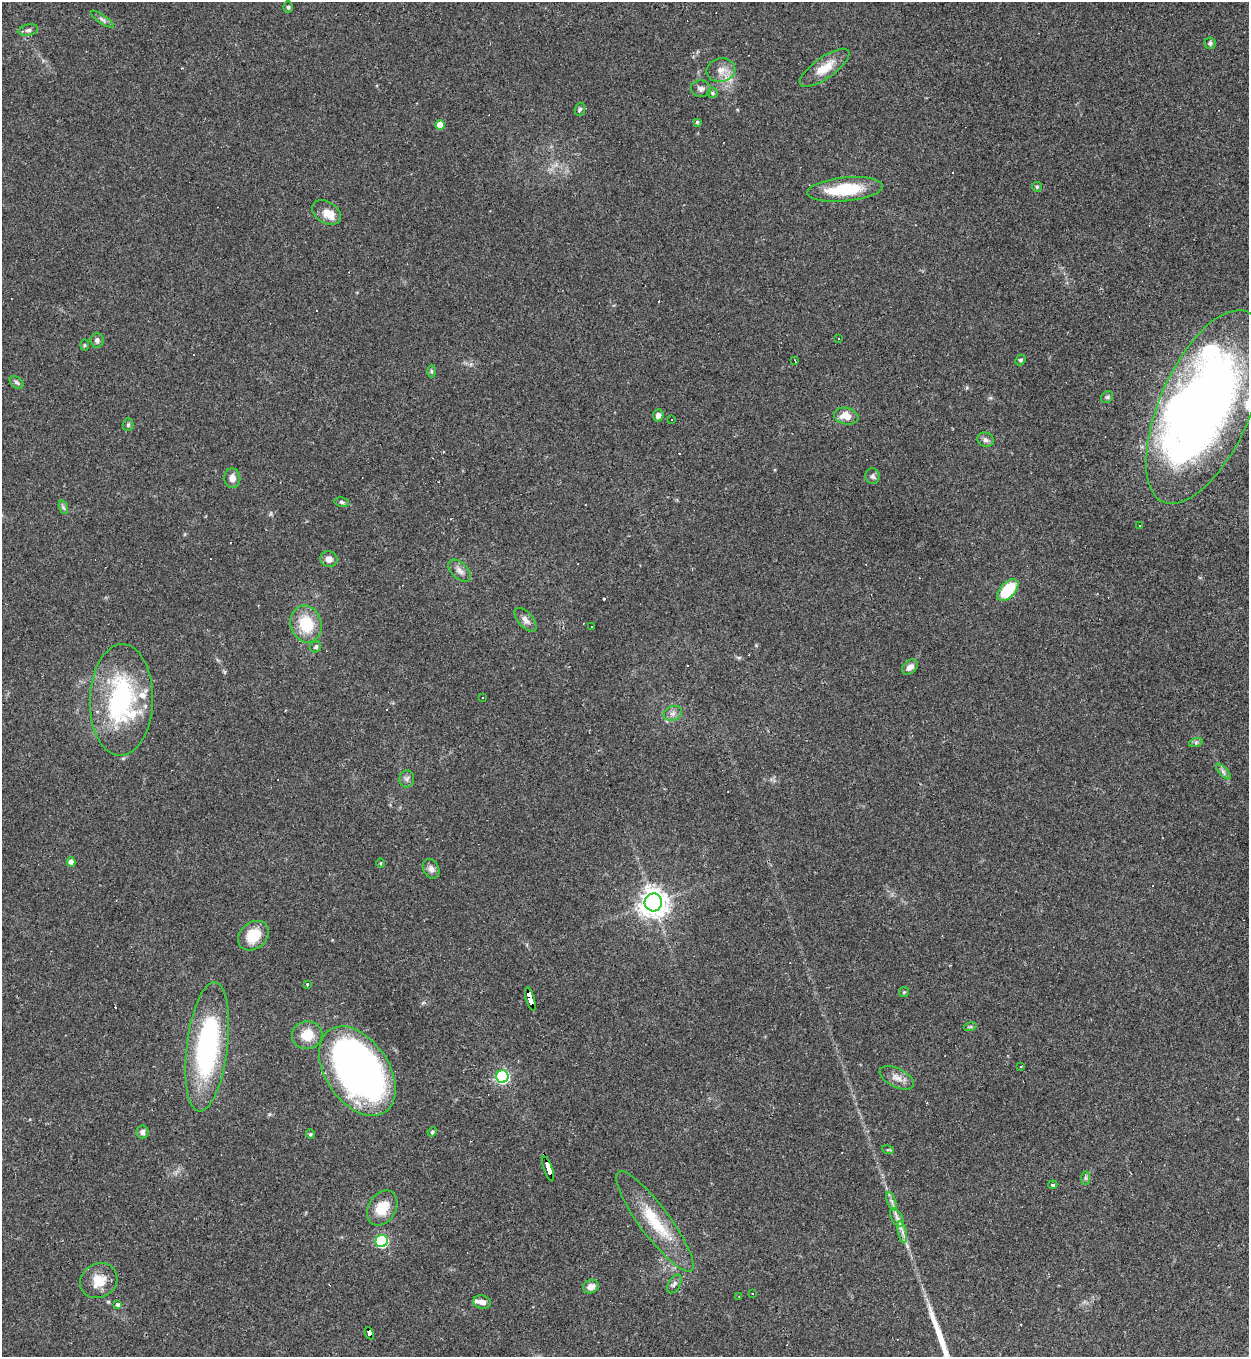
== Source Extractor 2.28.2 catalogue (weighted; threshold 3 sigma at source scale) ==
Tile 6 of 4 x 4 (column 2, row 2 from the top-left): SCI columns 1394-2640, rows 2711-4065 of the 5405 x 5420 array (HDU 1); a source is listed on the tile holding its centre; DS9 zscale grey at full resolution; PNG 1251 x 1359 px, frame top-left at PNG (2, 2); each listed source drawn as its Kron ellipse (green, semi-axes under 4 px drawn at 4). Shown black and unused: <1% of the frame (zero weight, under 2 of 3 exposures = <1% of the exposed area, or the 3 px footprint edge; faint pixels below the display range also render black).
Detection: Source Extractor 2.28.2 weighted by HDU 2 'WHT'; one run over the whole footprint, this tile lists its part. Background 0.0432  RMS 0.005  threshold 0.0227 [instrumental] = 3 sigma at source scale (4.5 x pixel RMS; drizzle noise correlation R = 1.50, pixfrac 1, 0.05/0.05 arcsec/px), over >= 5 px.
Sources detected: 111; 2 inside a brighter object's white glare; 21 cosmic-ray / hot-pixel residue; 1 long thin detection or spike segment (spike, bleed or trail) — neither listed nor drawn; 4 inside a brighter listed object's ellipse — not listed separately; the other 83 listed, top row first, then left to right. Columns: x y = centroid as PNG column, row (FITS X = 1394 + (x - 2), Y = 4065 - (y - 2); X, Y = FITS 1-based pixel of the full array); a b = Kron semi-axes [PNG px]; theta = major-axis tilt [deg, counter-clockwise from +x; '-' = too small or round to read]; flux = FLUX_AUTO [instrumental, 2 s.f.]
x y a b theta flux
288 7 6 5 - 0.88
102 19 13 4 -34 1.5
28 30 10 5 12 1.5
1210 43 5 5 - 1.1
824 68 29 10 35 9.2
721 70 14 12 11 4.9
701 89 10 8 -8 2.1
713 93 5 4 - 0.74
580 109 6 5 - 0.9
697 122 4 4 - 0.7
440 125 5 4 - 5.3
1037 187 5 5 - 0.71
845 189 38 12 6 24
326 212 16 10 -31 6.3
838 338 3 2 - 0.46
97 340 7 6 - 1.5
84 345 5 3 - 0.53
795 360 3 2 - 0.5
1020 360 6 4 48 0.97
431 371 6 4 -89 0.8
17 382 8 5 -39 1.1
1107 397 6 5 - 0.93
1205 407 104 45 66 430
658 415 6 5 - 2.2
846 416 12 8 -11 6.7
671 420 3 2 - 0.5
128 425 6 5 - 0.92
986 440 8 7 - 1.8
873 476 8 7 - 1.5
232 478 10 8 -85 3.1
342 502 7 4 -9 1
63 507 7 4 -71 1
1139 526 3 3 - 11
329 559 8 7 - 3.2
460 571 14 8 -45 2.9
1008 590 13 7 47 22
525 620 14 7 -48 2.8
306 624 19 15 -75 17
592 626 3 2 - 0.65
316 647 6 5 - 1.2
910 667 9 6 40 3
483 697 2 2 - 0.42
121 700 56 31 89 75
673 713 9 7 22 2.1
1196 742 7 4 19 0.91
1223 771 10 4 -48 1.4
407 779 8 7 - 1.7
71 862 4 4 - 4.1
380 863 5 3 - 0.52
431 869 10 8 -62 2.5
653 902 9 8 - 600
253 936 17 13 40 12
307 985 3 3 - 3.4
904 992 5 4 - 0.62
530 999 12 4 -74 130
970 1027 6 4 18 0.69
307 1035 15 13 11 9.5
207 1047 65 20 83 86
1020 1066 3 2 - 0.65
357 1071 49 31 -56 300
502 1076 6 6 - 91
897 1078 18 9 -26 4.3
142 1132 6 6 - 2
432 1132 5 4 - 1
310 1134 4 4 - 0.53
888 1150 6 4 -16 0.64
548 1169 13 3 -71 170
1086 1178 7 4 90 0.99
1053 1185 4 3 - 0.62
892 1201 10 3 -69 1.4
382 1208 18 14 60 11
897 1218 10 5 -62 2.1
655 1221 61 15 -53 24
902 1232 11 4 -80 2.1
382 1241 6 6 - 60
99 1281 19 17 31 9.3
674 1284 10 5 58 1.6
591 1286 8 6 26 3.4
752 1293 2 2 - 0.48
739 1297 3 2 - 0.37
482 1302 9 6 -11 2.7
117 1305 4 3 - 2
369 1333 6 4 -67 49
Overlapping masked pixels (flux is a lower limit): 3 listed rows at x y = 530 999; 548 1169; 369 1333